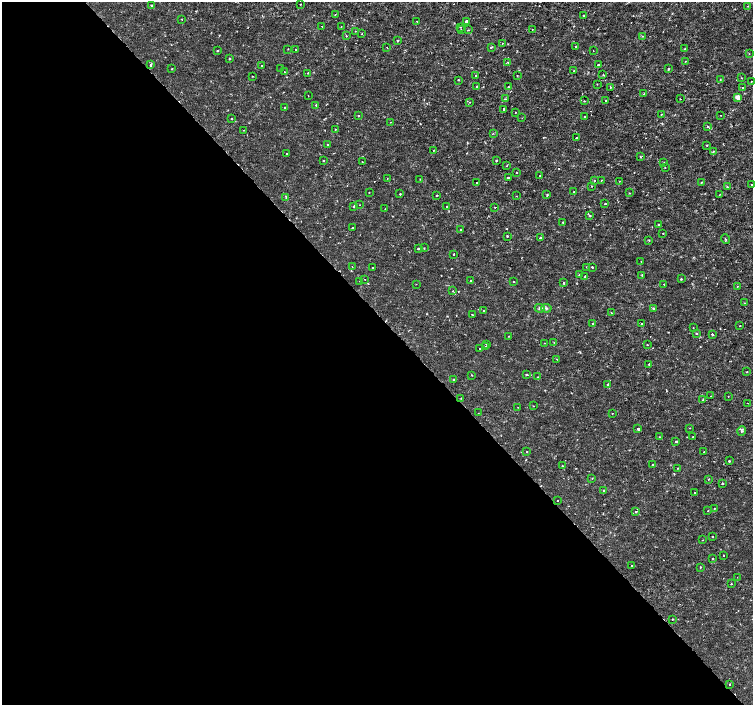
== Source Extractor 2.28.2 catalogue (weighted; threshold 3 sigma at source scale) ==
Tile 9 of 4 x 4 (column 1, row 3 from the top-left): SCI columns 5-1506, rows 1615-3019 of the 6012 x 5975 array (HDU 1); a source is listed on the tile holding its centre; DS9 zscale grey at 2 x 2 block average (1 PNG px = mean of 2 x 2 image px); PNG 755 x 707 px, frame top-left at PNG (2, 2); each listed source drawn as its Kron ellipse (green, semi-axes under 4 px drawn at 4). Shown black and unused: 55% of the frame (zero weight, under 2 of 3 exposures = <1% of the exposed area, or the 3 px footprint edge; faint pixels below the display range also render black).
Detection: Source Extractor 2.28.2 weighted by HDU 2 'WHT'; one run over the whole footprint, this tile lists its part. Background 3.55e-06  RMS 8.1e-04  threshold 0.00366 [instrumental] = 3 sigma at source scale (4.5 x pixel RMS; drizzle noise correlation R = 1.50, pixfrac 1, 0.0396/0.0396 arcsec/px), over >= 5 px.
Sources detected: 221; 4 cosmic-ray / hot-pixel residue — neither listed nor drawn; the other 217 listed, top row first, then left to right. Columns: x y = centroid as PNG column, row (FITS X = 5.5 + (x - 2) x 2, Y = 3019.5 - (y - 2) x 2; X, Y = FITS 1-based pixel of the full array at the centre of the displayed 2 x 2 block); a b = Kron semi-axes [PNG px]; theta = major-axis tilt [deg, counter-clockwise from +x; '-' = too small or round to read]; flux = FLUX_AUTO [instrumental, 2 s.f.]
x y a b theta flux
301 4 2 2 - 0.097
152 5 2 2 - 0.49
748 6 3 2 - 0.089
335 14 2 2 - 0.098
584 15 2 2 - 0.18
182 19 2 2 - 0.12
417 21 2 2 - 0.23
466 21 2 2 - 2.3
322 26 2 2 - 0.16
341 26 2 2 - 0.081
460 27 2 2 - 0.18
461 29 2 2 - 0.095
532 29 2 2 - 0.06
468 30 3 2 - 0.12
355 31 2 2 - 0.072
362 34 2 2 - 0.081
346 36 2 2 - 0.2
642 36 3 2 - 0.13
397 40 2 2 - 0.27
502 43 2 2 - 0.11
387 47 2 2 - 0.092
491 47 2 2 - 0.34
575 47 2 2 - 0.14
288 49 2 2 - 0.11
685 49 2 2 - 0.14
296 50 2 2 - 0.15
217 51 2 2 - 0.22
593 51 2 2 - 0.21
749 54 2 2 - 0.071
229 59 2 2 - 0.25
685 61 2 2 - 0.18
508 62 3 2 - 0.17
151 64 4 2 - 0.18
598 65 2 2 - 0.37
262 66 2 2 - 0.16
172 68 2 2 - 0.1
281 69 2 2 - 1.1
668 69 2 2 - 0.24
574 71 2 2 - 0.25
284 72 2 2 - 0.13
308 73 2 2 - 0.18
603 74 2 2 - 0.15
475 75 2 2 - 0.19
517 75 2 2 - 0.093
252 76 2 2 - 0.09
741 78 2 2 - 0.12
720 79 2 2 - 0.082
458 80 2 2 - 0.16
751 81 2 2 - 0.093
597 84 2 2 - 0.11
476 86 2 2 - 0.16
508 87 2 2 - 0.21
610 87 2 2 - 0.13
742 88 2 2 - 0.12
644 94 2 2 - 0.15
308 95 2 2 - 0.085
738 97 4 4 - 0.97
505 99 3 2 - 0.16
680 99 2 2 - 0.089
606 100 2 2 - 0.31
584 101 3 2 - 0.099
470 102 2 2 - 0.076
316 105 3 2 - 0.16
285 107 2 2 - 0.33
504 109 2 2 - 0.62
515 112 2 2 - 0.11
661 114 2 2 - 0.18
359 115 2 2 - 0.35
721 115 2 2 - 0.072
585 116 2 2 - 0.18
232 118 2 2 - 0.14
522 118 2 2 - 0.073
390 122 2 2 - 0.089
707 126 3 2 - 0.2
335 129 2 2 - 0.17
243 130 2 2 - 0.11
493 133 3 2 - 0.14
576 137 2 2 - 0.14
327 145 3 2 - 0.18
707 145 2 2 - 0.14
433 150 2 2 - 0.23
713 151 3 3 - 0.16
287 153 2 2 - 0.25
640 157 3 2 - 0.16
496 160 2 2 - 0.18
323 161 2 2 - 0.2
362 161 2 2 - 0.11
664 162 2 2 - 0.073
507 166 3 2 - 0.14
665 167 2 2 - 0.069
516 173 2 2 - 0.32
540 175 2 2 - 0.073
508 177 2 2 - 0.32
387 178 2 2 - 0.058
420 179 2 2 - 0.087
594 181 3 2 - 0.14
601 181 3 2 - 0.15
619 181 2 2 - 0.086
701 182 2 2 - 0.13
477 183 2 2 - 0.27
752 185 2 2 - 0.76
591 186 2 2 - 0.19
727 187 4 3 - 0.15
369 192 2 2 - 0.07
574 192 2 2 - 0.26
630 193 3 2 - 0.094
400 194 2 2 - 0.21
720 194 3 2 - 0.11
437 195 2 2 - 0.16
547 195 2 2 - 0.23
516 196 2 2 - 0.071
286 197 3 2 - 0.24
605 204 2 2 - 0.27
360 205 2 2 - 0.068
354 206 2 2 - 0.84
447 206 2 2 - 0.15
495 207 2 2 - 0.14
385 209 2 2 - 0.087
589 215 3 2 - 0.2
563 222 3 2 - 0.14
658 225 2 2 - 0.2
352 227 2 2 - 0.18
461 230 3 2 - 0.11
663 233 2 2 - 0.12
507 236 2 2 - 0.17
540 238 2 2 - 0.26
725 239 5 2 - 0.17
649 240 2 2 - 0.24
424 248 2 2 - 0.1
418 249 2 2 - 0.33
454 254 2 2 - 0.39
641 261 2 2 - 0.12
352 267 2 2 - 0.067
586 267 2 2 - 0.19
592 267 2 2 - 0.21
373 268 2 2 - 0.27
579 274 2 2 - 0.11
642 275 2 2 - 0.16
585 276 3 2 - 0.13
365 279 2 2 - 0.068
681 279 2 2 - 0.24
360 281 2 2 - 0.078
471 281 2 2 - 0.52
513 282 2 2 - 0.12
564 283 2 2 - 0.33
416 284 2 2 - 0.064
664 284 2 2 - 0.14
737 286 2 2 - 0.11
453 291 3 2 - 0.16
744 303 2 2 - 0.18
540 308 5 4 - 0.38
546 308 5 4 - 0.36
654 308 2 2 - 0.3
484 311 2 2 - 0.49
611 313 2 2 - 0.12
472 315 2 2 - 0.26
593 324 3 2 - 0.15
642 324 2 2 - 0.6
740 326 2 2 - 0.12
693 328 2 2 - 0.08
696 333 2 2 - 0.21
712 334 2 2 - 0.59
509 336 2 2 - 0.12
554 342 2 2 - 0.081
545 343 2 2 - 0.074
487 344 2 2 - 0.16
647 345 2 2 - 0.11
485 346 2 2 - 0.15
480 349 2 2 - 0.19
557 359 2 2 - 0.12
649 364 2 2 - 0.17
747 372 2 2 - 0.33
471 375 2 2 - 0.1
527 375 2 2 - 0.5
538 377 2 2 - 0.068
454 380 3 2 - 0.12
608 384 2 2 - 0.29
711 396 2 2 - 0.15
728 396 2 2 - 0.072
461 398 2 2 - 0.097
703 399 2 2 - 0.15
748 403 2 2 - 0.11
533 406 2 2 - 0.091
518 407 2 2 - 0.063
478 413 2 2 - 0.059
612 413 2 2 - 0.083
690 428 2 2 - 0.077
638 429 2 2 - 0.85
742 431 5 3 - 0.27
659 437 2 2 - 0.089
693 437 2 2 - 0.14
676 441 2 2 - 0.23
527 452 2 2 - 0.13
704 452 2 2 - 0.098
729 461 2 2 - 0.38
652 465 3 2 - 0.24
562 466 2 2 - 0.12
677 468 2 2 - 0.099
592 478 2 2 - 0.12
708 479 2 2 - 0.22
723 483 2 2 - 0.26
604 491 2 2 - 0.29
694 492 2 2 - 0.15
557 501 2 2 - 0.086
714 508 2 2 - 0.12
708 511 2 2 - 0.51
636 512 2 2 - 0.59
712 537 2 2 - 0.13
703 540 2 2 - 0.086
723 555 2 2 - 0.21
712 558 2 2 - 0.22
631 565 2 2 - 0.12
700 567 2 2 - 0.2
737 577 2 2 - 0.063
731 584 2 2 - 0.13
672 619 2 2 - 0.12
729 684 2 2 - 0.15
Isophote crosses this tile's border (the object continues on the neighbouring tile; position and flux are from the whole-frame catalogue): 1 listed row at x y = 752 185
Diffuse or blended objects may show on this block-average render without a row.